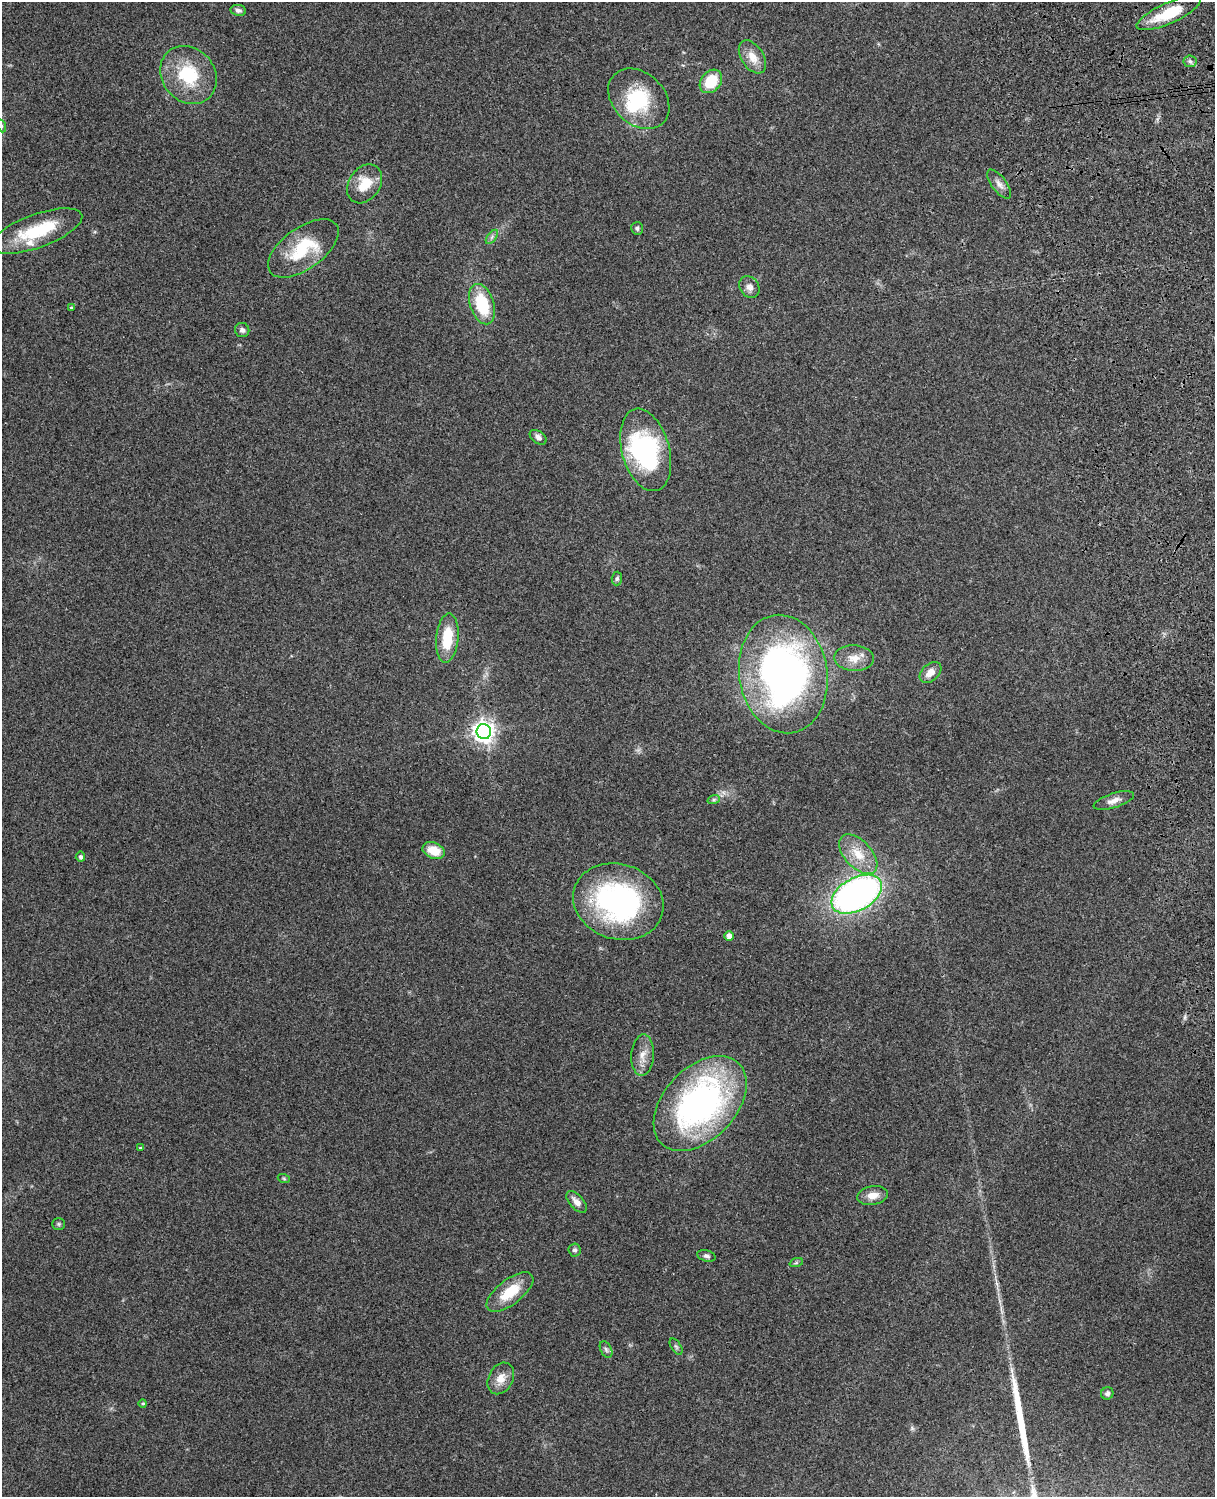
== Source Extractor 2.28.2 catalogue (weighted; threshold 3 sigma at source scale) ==
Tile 6 of 4 x 3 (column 2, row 2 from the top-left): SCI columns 1331-2543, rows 1661-3155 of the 5089 x 4928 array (HDU 1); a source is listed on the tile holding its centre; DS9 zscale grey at full resolution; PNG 1217 x 1499 px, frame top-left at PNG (2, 2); each listed source drawn as its Kron ellipse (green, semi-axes under 4 px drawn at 4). Shown black and unused: <1% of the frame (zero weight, under 3 of 4 exposures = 6% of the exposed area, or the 3 px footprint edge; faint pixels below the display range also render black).
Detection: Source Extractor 2.28.2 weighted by HDU 2 'WHT'; one run over the whole footprint, this tile lists its part. Background 0.228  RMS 0.0083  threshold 0.0375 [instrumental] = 3 sigma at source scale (4.5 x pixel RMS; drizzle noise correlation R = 1.50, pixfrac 1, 0.05/0.05 arcsec/px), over >= 5 px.
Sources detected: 54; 2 inside a brighter object's white glare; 1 long thin detection or spike segment (spike, bleed or trail) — neither listed nor drawn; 1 inside a brighter listed object's ellipse — not listed separately; the other 50 listed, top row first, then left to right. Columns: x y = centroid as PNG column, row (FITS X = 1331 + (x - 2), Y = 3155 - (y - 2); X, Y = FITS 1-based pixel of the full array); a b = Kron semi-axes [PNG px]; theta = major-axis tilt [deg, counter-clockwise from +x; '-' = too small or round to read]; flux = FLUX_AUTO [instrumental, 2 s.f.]
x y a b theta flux
238 10 8 5 -8 2.6
1169 13 35 10 24 31
752 57 18 11 -57 11
1190 61 6 6 - 2
188 75 31 26 -49 44
711 81 13 9 50 25
639 99 34 25 -44 48
2 126 6 4 -71 1.3
365 184 21 15 56 19
999 184 17 7 -53 5.5
637 228 6 6 - 1.8
37 231 48 16 20 45
492 237 8 4 54 2.2
303 248 41 20 36 42
749 287 11 9 -52 5.1
482 304 21 12 -72 39
71 308 4 3 - 1.1
242 330 7 7 - 2.6
538 437 9 6 -37 3.3
646 450 42 24 -74 100
617 579 7 5 86 1.6
447 638 25 11 85 27
854 658 19 13 -2 11
930 672 12 8 43 7.2
783 674 60 44 -81 360
484 732 7 7 - 550
714 799 6 4 19 1.4
1114 801 21 7 17 6.3
434 851 11 8 -21 14
858 854 24 13 -47 18
80 857 5 5 - 2.1
857 894 27 16 29 310
618 902 46 37 -18 170
729 936 5 4 - 5.7
643 1055 20 11 87 9.7
700 1104 56 36 46 250
140 1148 4 4 - 0.67
284 1179 6 4 -20 1
872 1196 15 9 10 8.4
577 1202 13 7 -48 5.9
59 1224 6 5 - 1.4
574 1250 6 6 - 2.4
706 1256 9 5 -16 2.3
796 1263 7 4 19 1.3
510 1292 28 12 38 25
676 1347 9 5 -56 1.6
606 1349 9 5 -63 2.1
501 1378 16 12 63 10
1107 1393 6 6 - 2.3
143 1403 4 4 - 1.3
Isophote crosses this tile's border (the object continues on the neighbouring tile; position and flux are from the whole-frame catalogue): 1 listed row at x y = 2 126